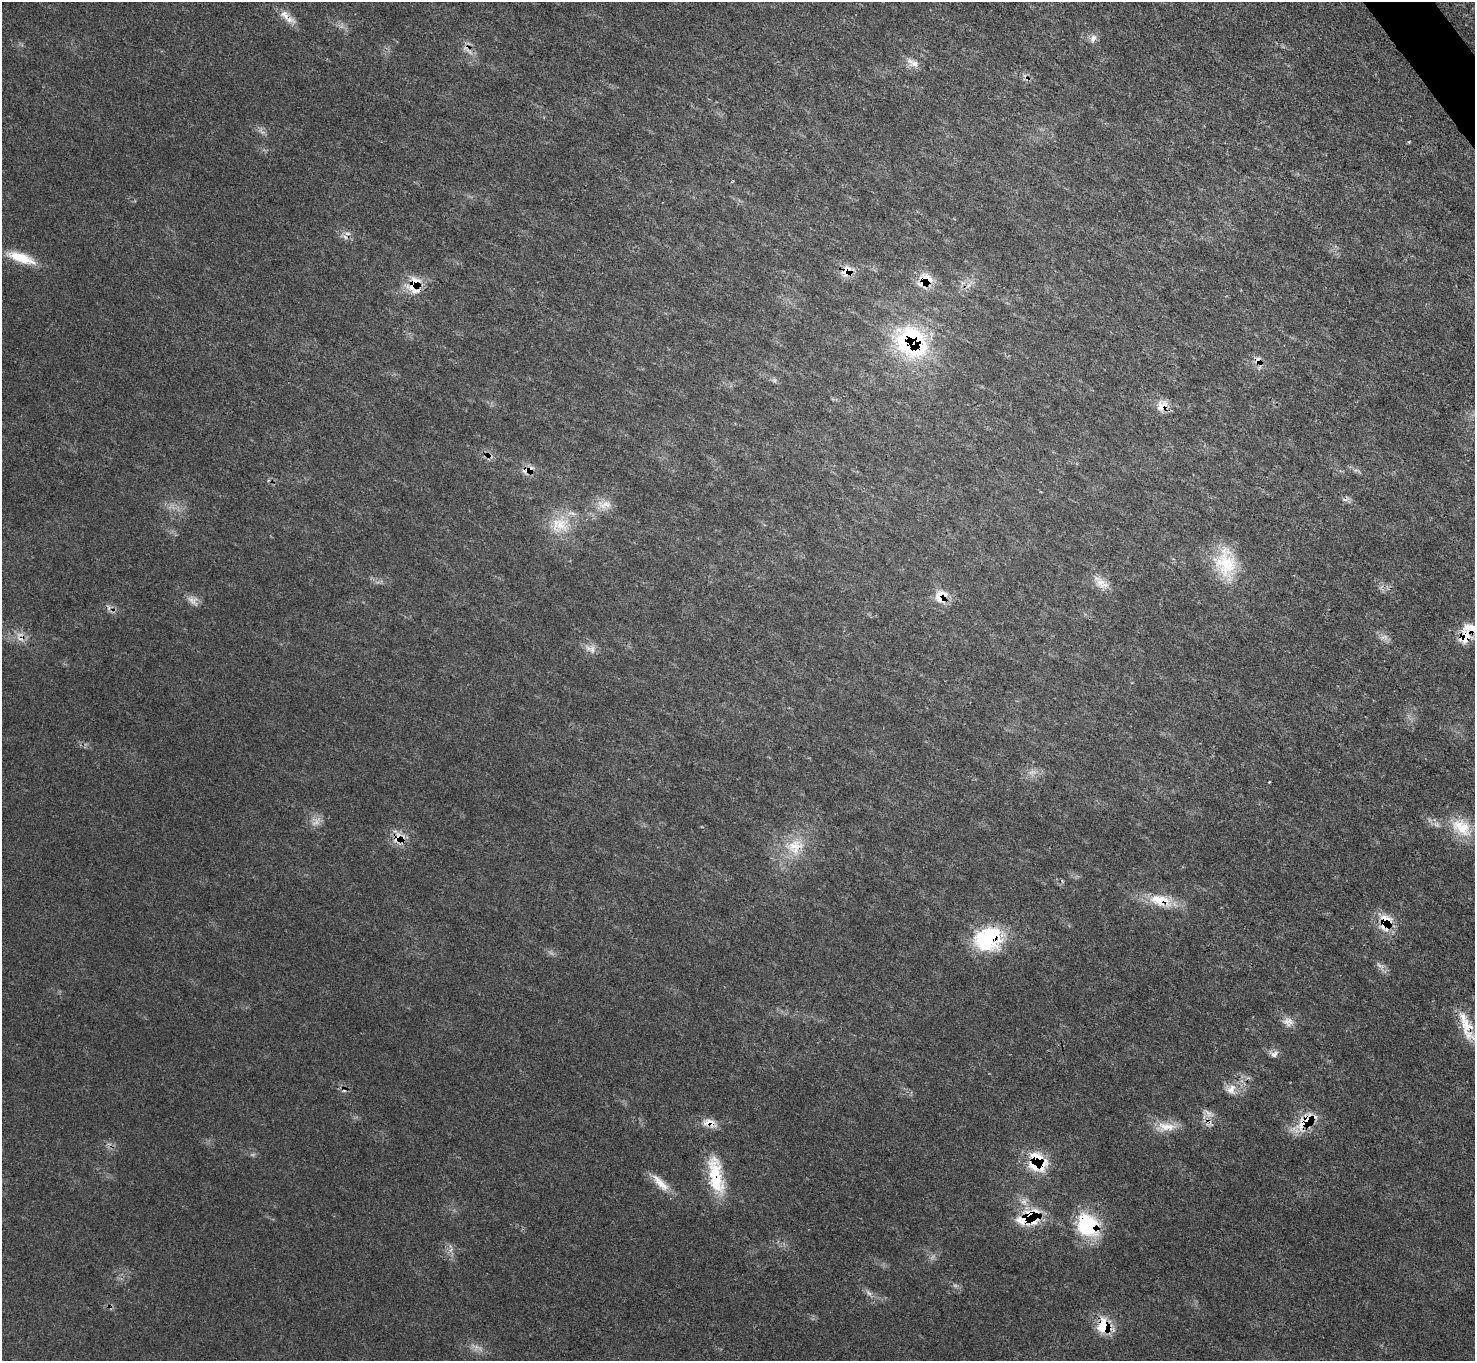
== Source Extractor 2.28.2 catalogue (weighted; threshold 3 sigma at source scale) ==
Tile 10 of 4 x 4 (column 2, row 3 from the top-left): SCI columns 1475-2947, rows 1657-3015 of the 5895 x 5889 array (HDU 1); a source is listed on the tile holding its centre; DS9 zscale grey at full resolution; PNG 1477 x 1363 px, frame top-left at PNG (2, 2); no overlay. Shown black and unused: <1% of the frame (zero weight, under 3 of 4 exposures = <1% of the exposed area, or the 3 px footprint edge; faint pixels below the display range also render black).
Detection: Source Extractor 2.28.2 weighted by HDU 2 'WHT'; one run over the whole footprint, this tile lists its part. Background 0.0784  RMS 0.004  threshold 0.0178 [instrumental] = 3 sigma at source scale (4.5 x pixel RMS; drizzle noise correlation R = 1.50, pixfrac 1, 0.05/0.05 arcsec/px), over >= 5 px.
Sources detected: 55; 5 too faint to see at this stretch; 4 cosmic-ray / hot-pixel residue — not listed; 4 inside a brighter listed object's ellipse — not listed separately; the other 42 listed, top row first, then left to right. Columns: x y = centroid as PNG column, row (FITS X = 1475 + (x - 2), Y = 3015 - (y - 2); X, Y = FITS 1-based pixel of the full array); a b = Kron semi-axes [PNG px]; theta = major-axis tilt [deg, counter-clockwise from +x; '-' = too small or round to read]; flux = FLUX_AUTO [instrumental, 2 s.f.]
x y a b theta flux
285 15 25 9 -52 4.7
1093 38 11 8 62 2.2
467 49 23 8 -51 3.9
914 64 15 10 -2 3.4
732 182 4 2 - 0.38
345 237 8 5 -45 1.4
21 258 38 11 -19 11
847 271 18 13 48 5.2
924 280 24 14 61 7.9
412 286 20 14 13 7.4
912 342 34 27 -48 64
1258 360 12 9 -56 3.2
1162 406 17 13 54 4.7
529 470 18 8 16 4
604 505 23 12 1 5.4
560 525 29 23 3 14
1226 563 40 26 -83 20
1101 583 15 13 -62 4.6
941 596 20 17 59 6.9
1465 638 14 10 76 8.5
592 649 14 7 88 2.3
1269 782 3 2 - 0.43
1461 827 32 20 -36 14
398 838 17 16 - 6.4
795 847 27 23 24 15
1160 900 32 15 -14 12
1385 921 27 18 71 9.6
988 939 33 28 18 31
1288 1022 15 12 -5 3.5
1467 1026 36 14 -76 11
1274 1054 11 9 -1 2.1
1231 1090 16 12 74 4.4
1305 1121 39 14 44 11
709 1123 19 11 -9 4.6
1166 1127 28 12 1 7
1037 1162 26 22 -61 17
716 1176 52 16 -79 20
660 1183 30 10 -46 6.2
1029 1217 34 19 25 17
1088 1224 30 23 -55 27
869 1293 8 5 -32 1.3
1104 1326 19 16 -76 12
Overlapping masked pixels (flux is a lower limit): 24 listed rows (the first 20) at x y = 285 15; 467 49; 345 237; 847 271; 924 280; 412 286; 912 342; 1258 360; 1162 406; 529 470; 941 596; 1465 638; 398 838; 1160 900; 1385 921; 988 939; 1467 1026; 1305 1121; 709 1123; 1037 1162